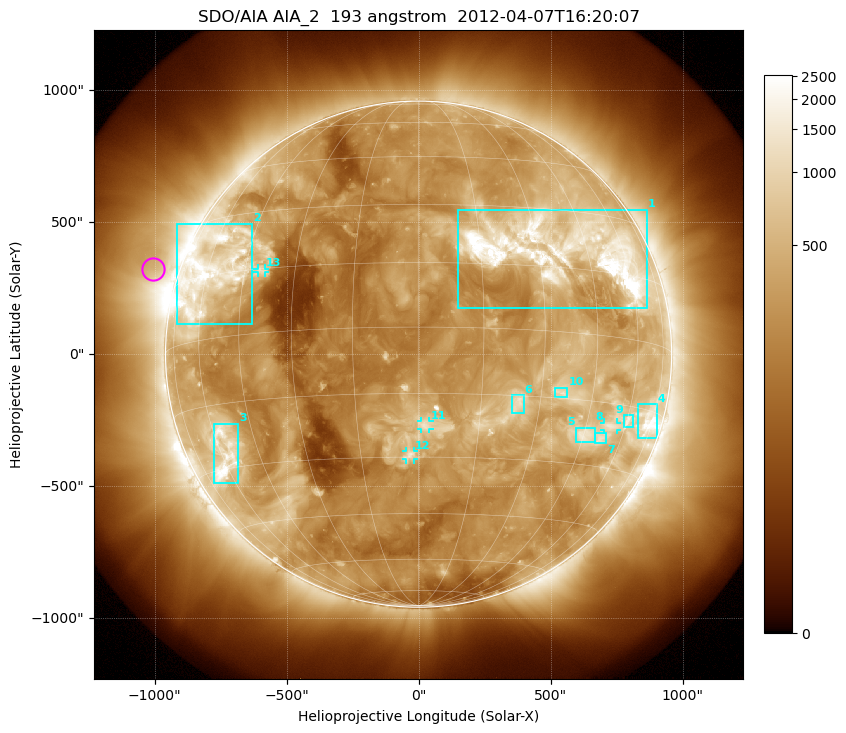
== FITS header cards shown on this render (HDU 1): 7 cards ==
TELESCOP= 'SDO/AIA'
INSTRUME= 'AIA_2'
WAVELNTH=                  193
WAVEUNIT= 'angstrom'
DATE-OBS= '2012-04-07T16:20:07.84'
CTYPE1  = 'HPLN-TAN'
CTYPE2  = 'HPLT-TAN'

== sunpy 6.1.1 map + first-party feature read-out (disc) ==
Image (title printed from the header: SDO/AIA AIA_2  193 angstrom  2012-04-07T16:20:07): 1024 x 1024 px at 2.4 arcsec/px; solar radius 959 arcsec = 399 px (full disc in frame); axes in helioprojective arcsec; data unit not stated in the header (colour bar unlabelled)
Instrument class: DISC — disc imager (sunpy class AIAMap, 193 A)
Bright regions (active regions / flare kernels): reference = the median radial profile (limb darkening/brightening removed); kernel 9 px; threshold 5 sigma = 755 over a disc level ~260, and >= 1.15x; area >= 12 px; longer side >= 10 px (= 24 arcsec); searched inside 0.97 R_sun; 13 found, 13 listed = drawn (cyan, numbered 1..; 4 of them under ~33 arcsec drawn as corner ticks so the feature stays visible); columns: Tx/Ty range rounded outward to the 5 arcsec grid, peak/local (2 s.f.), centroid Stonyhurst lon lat
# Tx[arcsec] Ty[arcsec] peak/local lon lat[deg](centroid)
1 150..865 175..550 17 +36 +19
2 -915..-630 115..495 7.5 -58 +16
3 -775..-685 -490..-265 7.8 -59 -27
4 830..905 -320..-190 7.1 +72 -17
5 595..670 -335..-275 5.8 +46 -23
6 350..400 -225..-155 5.4 +24 -17
7 670..710 -340..-300 4.6 +51 -23
8 700..750 -285..-260 4.8 +54 -20
9 775..810 -275..-230 4.1 +61 -18
10 515..565 -160..-125 5 +35 -14
11 10..40 -285..-255 4.8 +2 -22
12 -50..-20 -400..-365 5.6 -2 -29
13 -610..-580 310..325 4.2 -40 +15
Off-limb structures (1.02-1.3 R_sun): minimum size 162 px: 6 found; the strongest spans PA ~50..90 deg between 1.02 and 1.3 R_sun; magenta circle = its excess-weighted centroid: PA ~70 deg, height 1.1 R_sun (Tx ~-1005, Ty ~325 arcsec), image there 1.9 x the reference